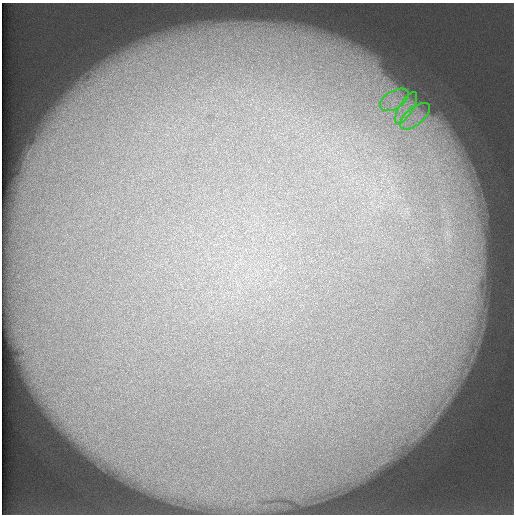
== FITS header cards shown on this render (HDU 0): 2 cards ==
NAXIS1  =                  512 /
NAXIS2  =                  512 /

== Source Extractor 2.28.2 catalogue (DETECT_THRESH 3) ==
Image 512 x 512 px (HDU 0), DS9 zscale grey, 1 PNG px = 1 image px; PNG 516 x 516 px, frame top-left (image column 1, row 512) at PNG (2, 3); each listed source drawn as its Kron ellipse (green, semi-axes under 4 px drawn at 4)
Background 124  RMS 5.5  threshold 16.5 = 3 sigma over >= 5 px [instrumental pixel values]
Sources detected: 3; all 3 listed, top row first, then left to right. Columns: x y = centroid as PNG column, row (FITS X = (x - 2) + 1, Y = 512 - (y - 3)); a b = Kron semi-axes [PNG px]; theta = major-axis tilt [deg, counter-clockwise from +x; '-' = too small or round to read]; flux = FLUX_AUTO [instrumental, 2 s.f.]
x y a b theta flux
394 100 16 9 31 5200
406 108 18 7 59 4800
415 116 18 8 39 5800